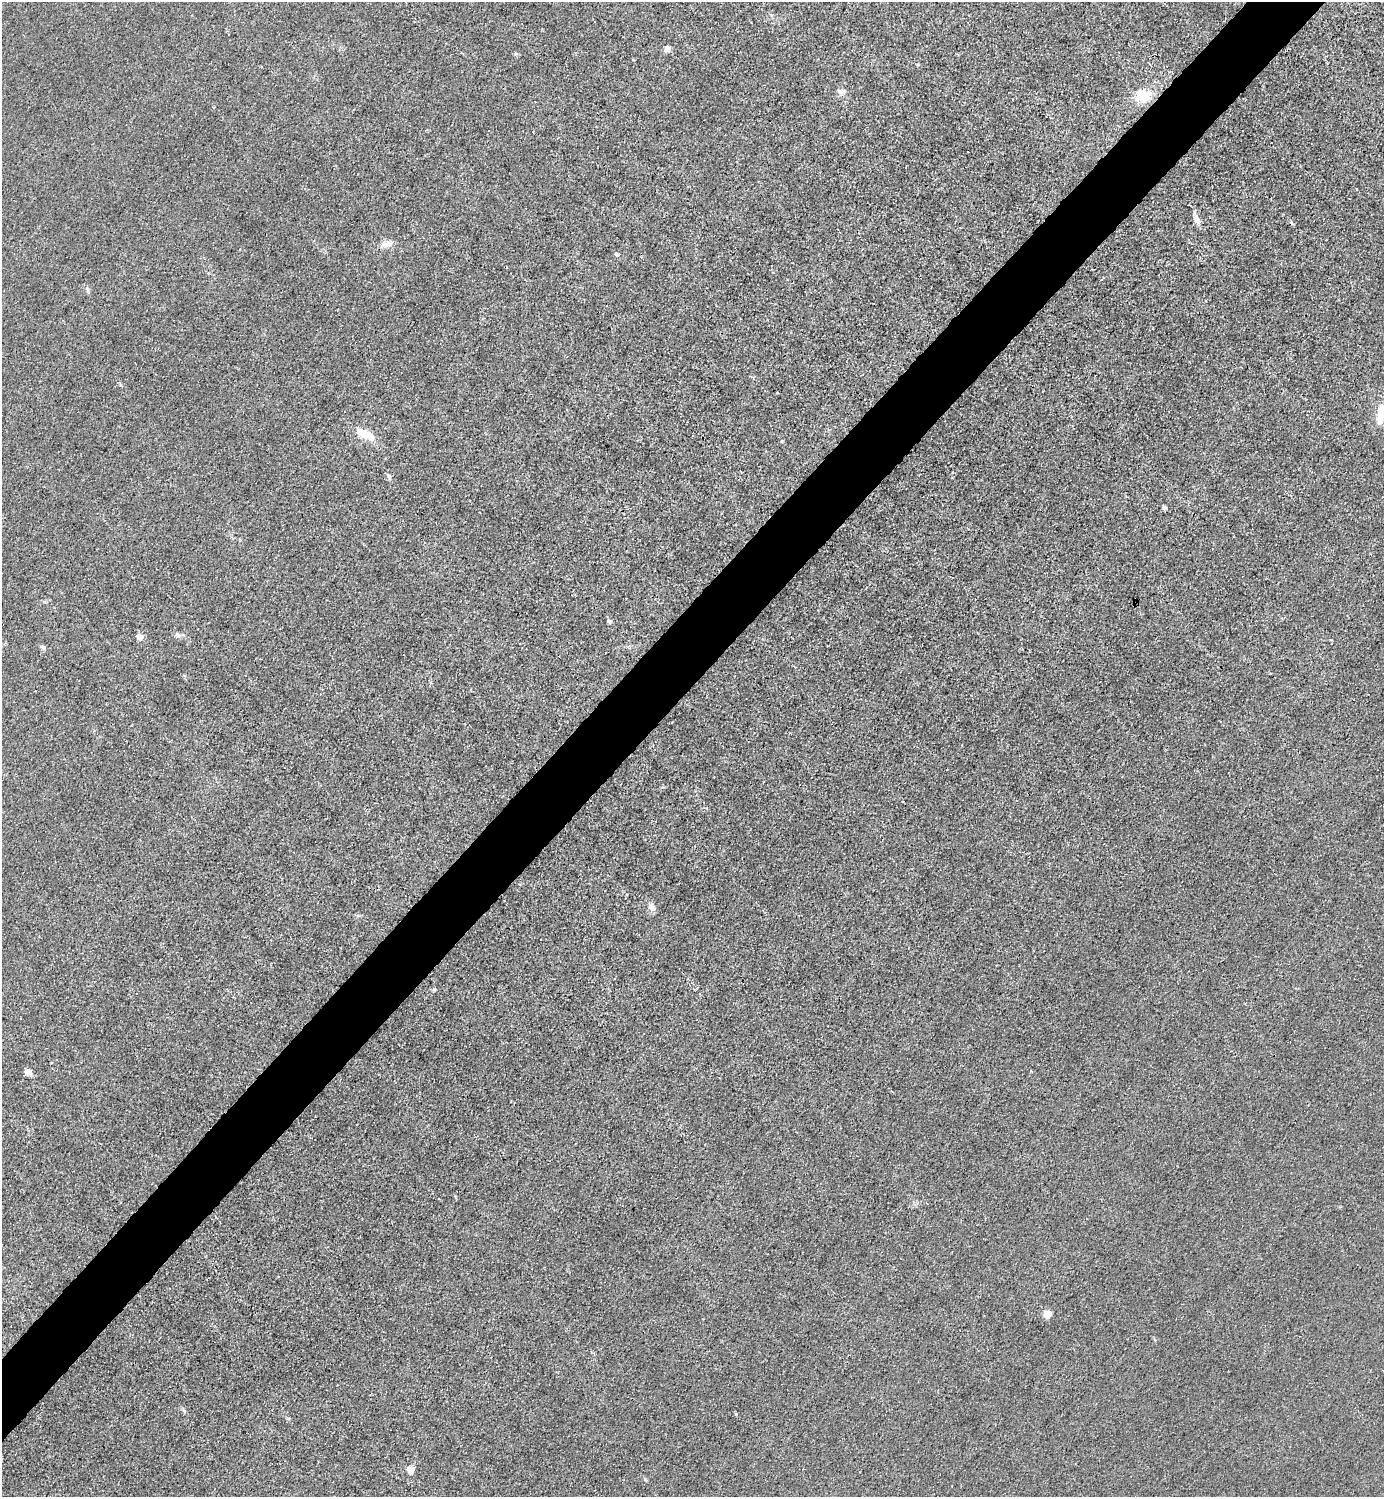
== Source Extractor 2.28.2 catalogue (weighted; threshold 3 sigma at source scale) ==
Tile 10 of 4 x 4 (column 2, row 3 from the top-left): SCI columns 1683-3064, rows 1498-2992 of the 5985 x 5985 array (HDU 1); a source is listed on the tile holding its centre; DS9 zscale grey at full resolution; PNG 1386 x 1499 px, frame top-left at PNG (2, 2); no overlay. Shown black and unused: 5% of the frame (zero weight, under 3 of 4 exposures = <1% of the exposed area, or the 3 px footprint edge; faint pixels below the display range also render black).
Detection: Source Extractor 2.28.2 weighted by HDU 2 'WHT'; one run over the whole footprint, this tile lists its part. Background 0.0215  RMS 0.0062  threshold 0.0279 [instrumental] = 3 sigma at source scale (4.5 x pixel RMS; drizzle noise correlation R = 1.50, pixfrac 1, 0.05/0.05 arcsec/px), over >= 5 px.
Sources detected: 21; all 21 listed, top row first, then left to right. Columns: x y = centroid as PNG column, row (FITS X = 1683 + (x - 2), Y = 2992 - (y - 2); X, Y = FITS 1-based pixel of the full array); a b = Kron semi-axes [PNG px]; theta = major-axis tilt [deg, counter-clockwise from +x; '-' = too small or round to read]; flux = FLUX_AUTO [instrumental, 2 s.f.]
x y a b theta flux
667 48 6 6 - 3.2
841 91 11 6 -10 2.4
1142 96 18 13 11 14
1197 219 13 7 -67 3.9
386 244 18 8 14 4.6
616 254 5 4 - 1.4
88 290 7 4 -71 1
1382 413 21 9 77 14
363 433 22 8 -27 14
389 476 8 5 -37 1.3
1164 508 4 4 - 2
609 621 5 4 - 1.5
177 635 8 7 - 2
139 636 5 4 - 8.9
43 647 7 6 - 1.3
652 907 10 7 -53 3.8
434 989 6 4 2 0.83
1031 1071 3 3 - 0.8
27 1072 5 4 - 8
1047 1314 5 5 - 17
410 1470 5 5 - 9.6
Isophote crosses this tile's border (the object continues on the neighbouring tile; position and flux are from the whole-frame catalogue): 1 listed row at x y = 1382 413
Unlisted compact peaks at least as high as the median listed source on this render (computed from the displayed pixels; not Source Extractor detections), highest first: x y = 736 1414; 782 441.